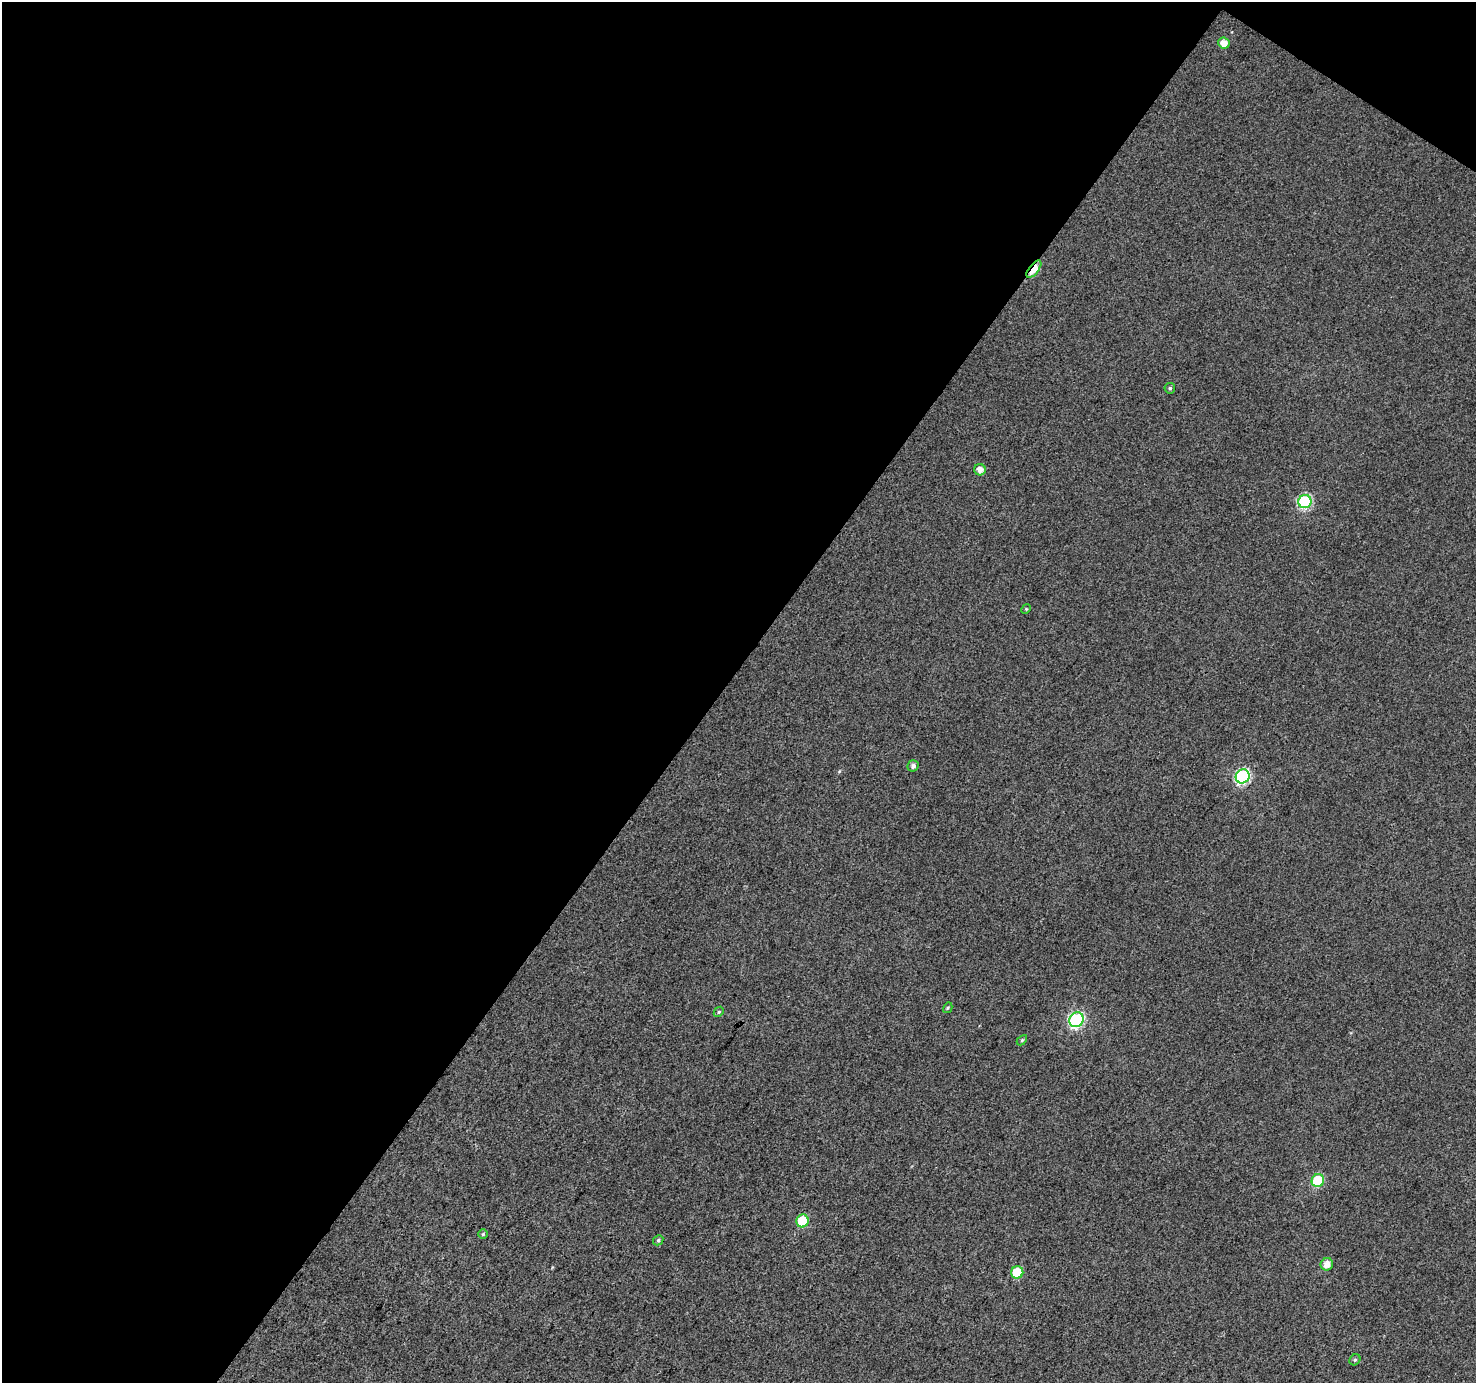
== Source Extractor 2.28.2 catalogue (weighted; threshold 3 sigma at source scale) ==
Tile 1 of 2 x 2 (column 1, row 1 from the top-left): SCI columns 3-1476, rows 1499-2879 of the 2951 x 2977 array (HDU 1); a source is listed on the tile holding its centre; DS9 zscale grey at full resolution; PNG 1478 x 1385 px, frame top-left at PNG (2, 2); each listed source drawn as its Kron ellipse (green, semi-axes under 4 px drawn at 4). Shown black and unused: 50% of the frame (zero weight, under 3 of 4 exposures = <1% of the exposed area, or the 3 px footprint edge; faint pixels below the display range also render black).
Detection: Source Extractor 2.28.2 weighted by HDU 2 'WHT'; one run over the whole footprint, this tile lists its part. Background 0.0135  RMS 0.011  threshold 0.0499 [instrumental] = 3 sigma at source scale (4.5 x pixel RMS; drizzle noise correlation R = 1.50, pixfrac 1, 0.0396/0.0396 arcsec/px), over >= 5 px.
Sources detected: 19; all 19 listed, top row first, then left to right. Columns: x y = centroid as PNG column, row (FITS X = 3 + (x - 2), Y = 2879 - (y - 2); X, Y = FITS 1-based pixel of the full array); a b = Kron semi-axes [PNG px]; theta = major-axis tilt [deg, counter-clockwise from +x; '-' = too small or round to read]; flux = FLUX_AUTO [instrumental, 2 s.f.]
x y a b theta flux
1224 43 6 5 - 9.1
1034 269 10 4 52 37
1170 388 5 5 - 2.1
980 470 6 5 - 7.3
1305 501 7 6 - 110
1026 609 5 4 - 1.2
913 766 6 5 - 3.7
1243 776 7 6 - 140
948 1008 5 4 - 1.4
719 1012 5 4 - 1.4
1076 1020 8 6 57 150
1022 1040 6 4 45 1.4
1318 1181 6 6 - 58
802 1221 6 6 - 45
483 1234 5 5 - 1.4
658 1240 5 4 - 1.9
1327 1264 6 6 - 8.3
1017 1272 6 6 - 36
1355 1360 6 5 - 1.6
Overlapping masked pixels (flux is a lower limit): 2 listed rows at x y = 1034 269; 802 1221